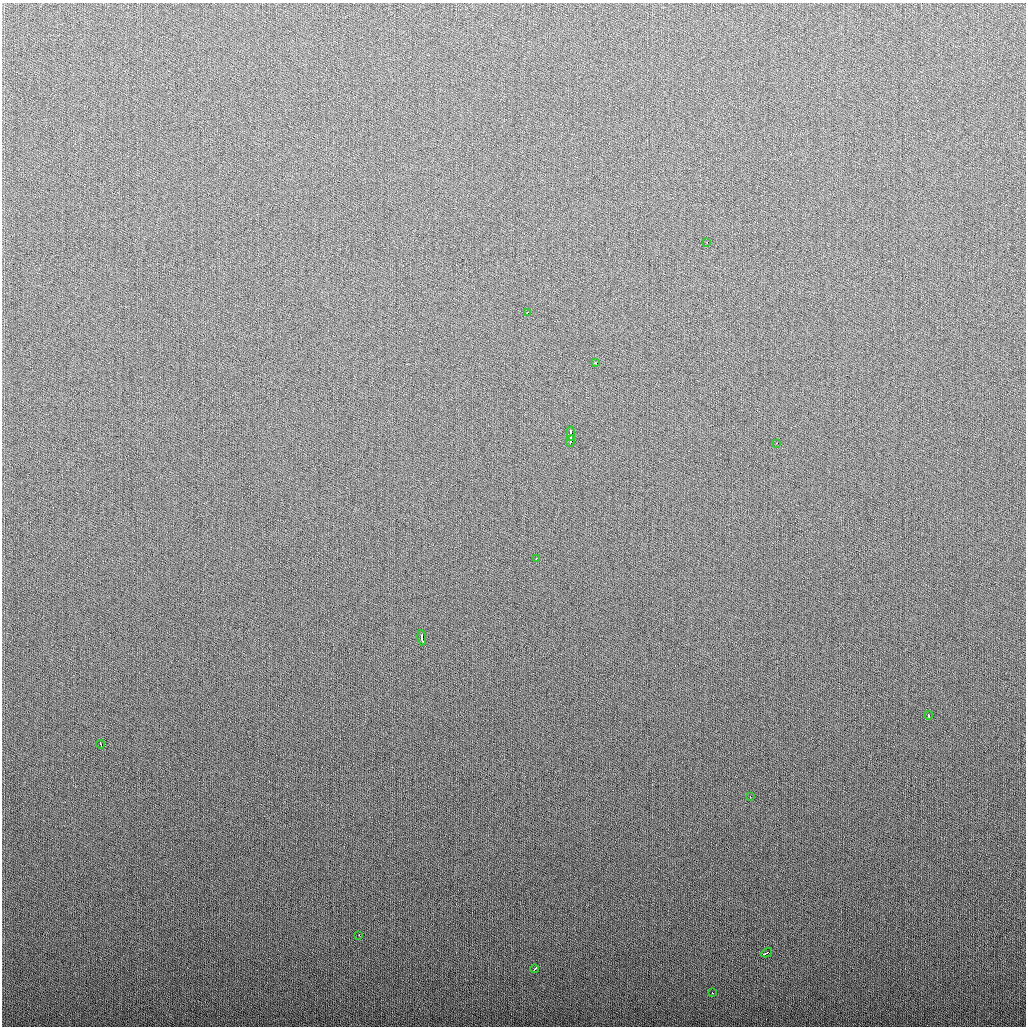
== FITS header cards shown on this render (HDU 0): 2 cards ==
NAXIS1  =                 1024
NAXIS2  =                 1024

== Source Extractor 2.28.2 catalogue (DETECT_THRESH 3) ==
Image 1024 x 1024 px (HDU 0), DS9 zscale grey, 1 PNG px = 1 image px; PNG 1028 x 1028 px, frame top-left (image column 1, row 1024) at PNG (2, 3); each listed source drawn as its Kron ellipse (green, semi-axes under 4 px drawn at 4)
Background 276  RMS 11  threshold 32.3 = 3 sigma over >= 5 px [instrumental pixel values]
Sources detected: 15; all 15 listed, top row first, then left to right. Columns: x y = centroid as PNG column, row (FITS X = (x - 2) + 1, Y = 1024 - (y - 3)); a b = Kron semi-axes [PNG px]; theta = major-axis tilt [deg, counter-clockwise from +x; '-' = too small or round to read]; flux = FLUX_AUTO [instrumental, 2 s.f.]
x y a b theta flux
707 242 2 2 - 2300
527 312 4 3 - 2500
596 363 3 2 - 3800
571 434 7 3 -84 5000
570 441 6 3 81 2800
777 443 3 2 - 1500
536 558 3 2 - 3500
422 638 8 3 -84 5000
928 715 4 3 - 2700
101 744 4 2 - 2200
750 796 3 2 - 2000
359 935 3 2 - 1900
767 953 6 3 28 4400
535 969 4 3 - 2700
712 992 3 2 - 2600